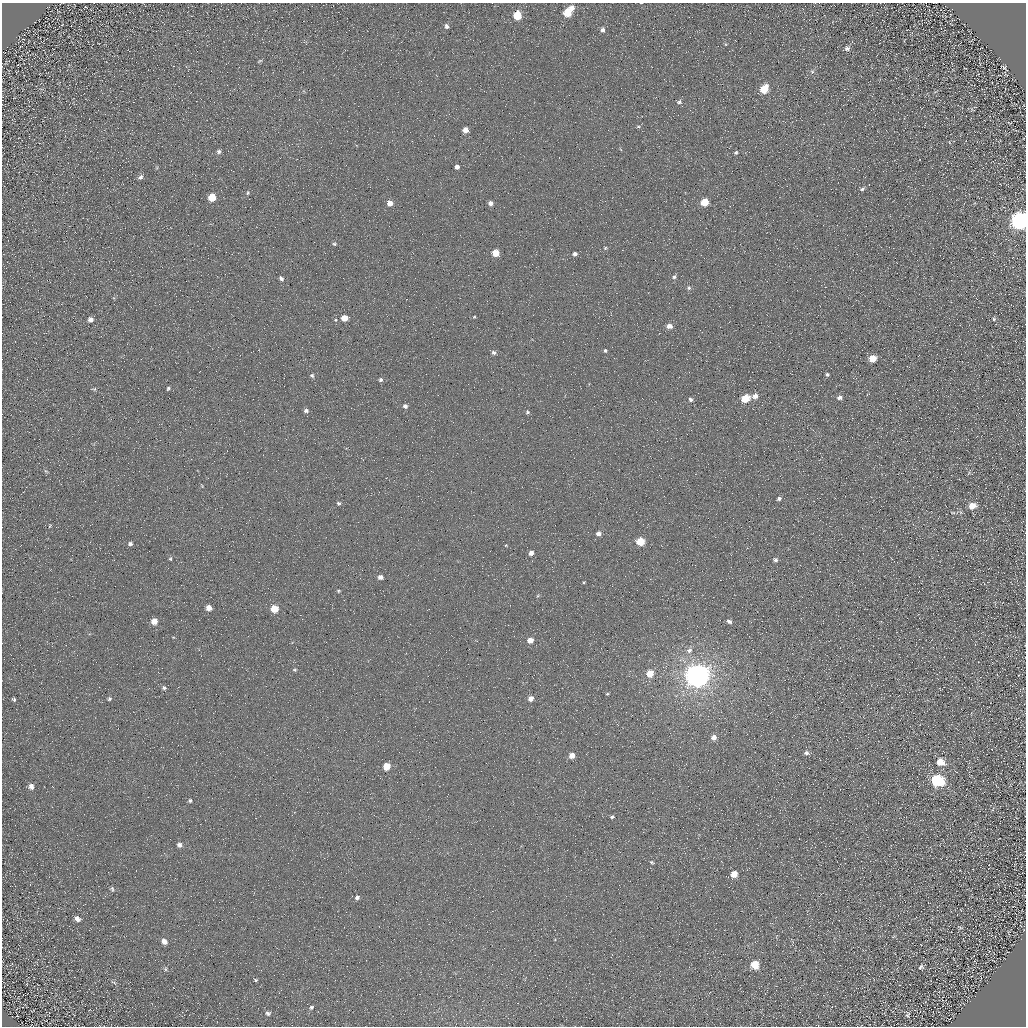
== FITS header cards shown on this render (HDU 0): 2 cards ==
NAXIS1  =                 1024 / Required FITS header
NAXIS2  =                 1024 / Required FITS header

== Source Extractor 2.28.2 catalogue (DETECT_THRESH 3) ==
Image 1024 x 1024 px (HDU 0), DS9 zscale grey, 1 PNG px = 1 image px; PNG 1028 x 1028 px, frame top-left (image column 1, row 1024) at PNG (2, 3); no overlay
Background 5.14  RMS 8.8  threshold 26.3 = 3 sigma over >= 5 px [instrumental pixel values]
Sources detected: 117; all 117 listed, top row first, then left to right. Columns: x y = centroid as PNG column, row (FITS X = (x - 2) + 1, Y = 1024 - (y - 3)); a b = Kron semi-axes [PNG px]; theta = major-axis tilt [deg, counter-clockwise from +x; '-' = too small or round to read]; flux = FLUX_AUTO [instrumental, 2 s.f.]
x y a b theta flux
86 7 2 2 - 380
572 8 7 6 - 3400
567 13 7 6 - 15000
950 15 3 2 - 330
517 16 6 6 - 18000
447 26 6 5 - 2000
602 30 7 6 - 2000
847 48 7 7 - 2000
259 61 6 3 27 690
18 64 3 2 - 330
1004 68 7 3 -45 820
16 72 3 2 - 350
812 72 6 5 - 1200
764 89 7 5 54 16000
133 102 2 2 - 340
679 102 7 6 - 1500
1009 123 6 3 -21 280
639 127 6 4 -7 880
465 130 5 5 - 4900
219 151 6 5 - 1300
736 153 4 3 - 920
457 167 4 4 - 2400
140 177 8 5 41 1600
862 189 7 5 29 1200
248 193 6 5 - 850
212 197 5 5 - 12000
704 202 5 5 - 16000
390 203 5 5 - 4400
490 203 4 4 - 2800
1020 221 8 7 - 360000
334 244 5 4 - 850
605 248 5 4 - 780
770 250 2 2 - 230
495 253 5 5 - 11000
575 254 5 5 - 1800
674 277 7 6 - 1600
281 278 5 4 - 1500
689 288 7 6 - 1500
474 317 3 3 - 540
344 318 5 5 - 7300
91 319 6 6 - 2300
994 319 5 4 - 770
669 326 6 5 - 3700
605 350 4 4 - 890
494 352 6 5 - 1500
872 358 5 5 - 12000
312 375 5 5 - 1100
827 375 4 4 - 1400
381 380 5 4 - 1300
168 388 4 3 - 870
94 389 5 4 - 700
755 396 6 5 - 3500
839 397 6 5 - 2100
745 398 6 5 - 22000
690 399 4 4 - 1400
405 406 5 5 - 1600
306 411 5 5 - 1500
527 412 5 4 - 1100
969 473 6 5 - 940
202 485 7 2 -69 440
779 499 5 4 - 1400
339 503 5 5 - 900
972 506 7 6 - 8100
953 512 7 3 -8 820
50 526 5 3 - 540
598 533 5 4 - 2300
640 541 6 5 - 19000
130 544 6 5 - 1700
506 545 4 3 - 500
531 553 5 4 - 3000
170 559 5 4 - 800
775 560 5 4 - 1600
380 577 5 4 - 2300
584 582 4 3 - 580
338 591 4 3 - 700
209 608 5 5 - 4800
274 609 5 5 - 14000
154 621 5 5 - 6600
729 621 6 4 -28 1700
173 637 4 2 - 400
530 640 5 5 - 5400
689 650 9 7 19 2500
294 670 6 4 0 800
650 674 6 5 - 11000
697 676 8 7 - 890000
164 688 5 5 - 1200
607 694 4 3 - 630
531 698 5 5 - 3900
14 699 4 3 - 920
109 699 6 4 31 1100
714 737 5 5 - 3400
806 753 7 5 -17 1700
572 755 5 5 - 4700
940 762 8 6 -28 9200
386 766 5 5 - 13000
937 780 8 7 - 74000
31 786 7 6 - 3000
190 800 4 4 - 920
612 817 4 4 - 1000
179 845 6 5 - 2000
652 862 7 4 -35 880
734 874 6 5 - 7200
30 884 2 2 - 310
112 889 7 5 -72 1100
357 897 5 4 - 1800
77 919 7 6 - 2800
1021 926 3 2 - 480
960 928 6 3 -19 640
164 941 7 6 - 3500
755 965 7 7 - 13000
921 967 5 4 - 1200
165 969 5 5 - 1000
255 980 5 4 - 730
114 982 9 3 -31 1000
311 1007 7 6 - 1500
268 1013 8 6 -23 1900
907 1015 7 4 78 1100
At the frame edge (FLAGS 8, measured only in part): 1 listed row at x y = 1020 221